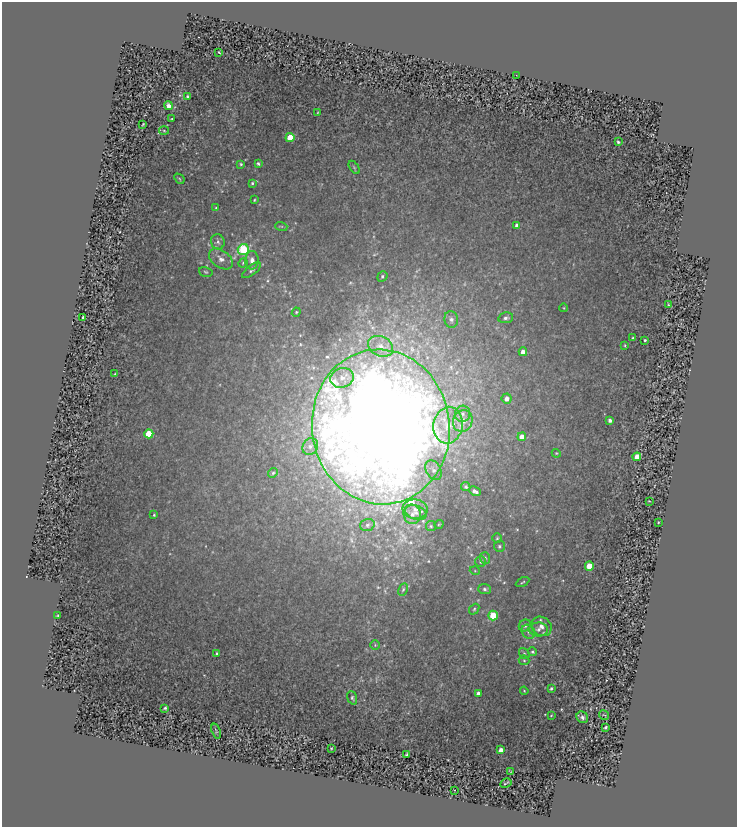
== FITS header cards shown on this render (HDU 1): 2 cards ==
NAXIS1  =                  735
NAXIS2  =                  825

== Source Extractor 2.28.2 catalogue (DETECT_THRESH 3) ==
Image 735 x 825 px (HDU 1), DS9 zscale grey, 1 PNG px = 1 image px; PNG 739 x 829 px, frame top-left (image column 1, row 825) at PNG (2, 2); each listed source drawn as its Kron ellipse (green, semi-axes under 4 px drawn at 4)
Background 3.26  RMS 1.3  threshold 4.01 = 3 sigma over >= 5 px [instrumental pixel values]
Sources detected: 101; all 101 listed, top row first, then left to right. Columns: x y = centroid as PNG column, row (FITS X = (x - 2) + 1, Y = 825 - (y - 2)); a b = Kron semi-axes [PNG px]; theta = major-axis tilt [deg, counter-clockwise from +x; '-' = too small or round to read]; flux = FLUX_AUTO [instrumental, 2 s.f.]
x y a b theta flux
219 52 3 2 - 61
516 75 3 2 - 140
187 96 3 2 - 100
168 106 4 4 - 320
317 113 3 2 - 61
172 119 3 2 - 78
143 124 4 2 - 71
164 131 5 3 - 80
290 138 4 4 - 1700
618 142 3 3 - 130
258 163 4 3 - 150
241 164 3 3 - 110
354 167 7 3 -54 120
179 179 6 3 -47 96
252 183 3 3 - 120
254 200 3 2 - 77
216 208 4 4 - 87
281 226 6 4 -18 100
517 226 4 4 - 520
218 242 8 7 - 300
243 249 6 5 - 7600
221 259 13 8 -36 610
252 260 9 6 85 490
243 263 5 4 - 95
252 270 11 5 38 270
206 272 7 5 -17 140
382 276 5 4 - 140
668 304 4 2 - 56
564 308 4 3 - 66
296 312 4 4 - 96
83 317 3 3 - 140
506 318 7 5 11 230
451 320 8 7 - 310
633 338 3 3 - 96
645 340 3 3 - 100
625 345 3 3 - 88
380 346 13 9 -25 910
523 352 4 4 - 480
114 374 3 2 - 56
342 378 12 9 17 940
507 399 5 5 - 480
462 414 8 7 - 390
610 420 4 3 - 270
463 421 11 9 67 1000
448 425 18 14 80 2400
381 427 77 69 -83 330000
149 434 4 4 - 2600
522 437 4 4 - 810
310 446 9 7 57 480
556 453 4 3 - 76
637 457 4 4 - 820
434 470 10 7 -60 480
273 473 5 4 - 130
466 487 5 4 - 180
475 491 6 3 -26 290
649 501 2 2 - 53
415 509 12 10 -7 940
416 513 11 7 -17 600
412 514 10 8 -87 640
154 515 3 3 - 81
658 522 2 2 - 71
439 524 5 3 - 70
367 525 7 6 - 290
431 526 5 5 - 130
497 538 5 4 - 120
499 546 6 5 - 200
485 558 6 5 - 210
481 562 5 5 - 210
589 566 4 4 - 1600
475 571 5 3 - 70
523 582 7 3 28 110
403 589 6 4 63 140
484 589 6 5 - 220
474 609 6 4 50 140
58 615 4 2 - 94
493 616 5 4 - 3100
525 625 6 5 - 290
541 626 10 9 - 680
539 629 9 7 -2 430
528 632 7 6 - 290
375 645 5 5 - 120
532 652 4 4 - 150
217 653 4 3 - 110
524 653 6 4 -54 120
524 660 5 5 - 120
551 688 3 3 - 130
524 691 4 3 - 86
478 693 4 4 - 400
352 698 7 4 -70 160
165 708 3 3 - 140
604 715 5 2 - 76
551 716 3 2 - 56
582 717 6 5 - 230
606 727 3 3 - 170
216 731 8 2 -72 98
331 748 3 2 - 85
501 750 4 4 - 550
407 755 3 3 - 120
511 772 4 2 - 94
506 783 6 2 29 92
454 790 2 2 - 60